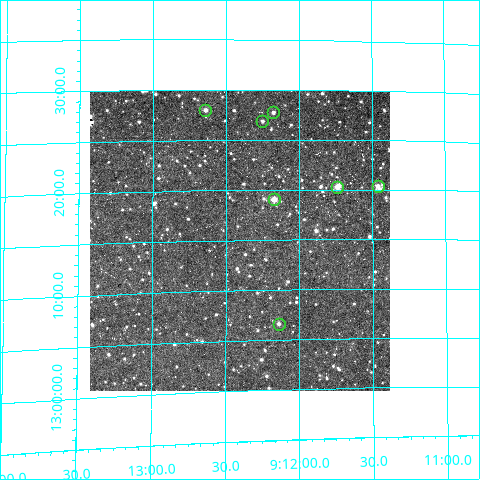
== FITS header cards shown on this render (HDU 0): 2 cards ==
NAXIS1  =                  300
NAXIS2  =                  300

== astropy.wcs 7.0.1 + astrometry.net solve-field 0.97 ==
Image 300 x 300 px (HDU 0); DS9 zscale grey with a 90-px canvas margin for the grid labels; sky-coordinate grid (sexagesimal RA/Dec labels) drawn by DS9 from the SOLVED WCS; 7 Tycho-2 reference stars matched to detected sources circled (green)
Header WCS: RA---TAN/DEC--TAN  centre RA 09:12:24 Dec +13:15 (138.10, +13.25 deg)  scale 6 arcsec/px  FOV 30.0' x 30.0'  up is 0 deg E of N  parity normal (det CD < 0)
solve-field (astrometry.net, Tycho-2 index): VERIFIED the header's WCS against the Tycho-2 star catalogue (verified at 2 index scales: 4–7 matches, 0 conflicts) and refined it, rather than solving blind
Solved WCS: RA---TAN-SIP/DEC--TAN-SIP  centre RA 09:12:24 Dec +13:15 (138.10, +13.25 deg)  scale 5.95 arcsec/px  FOV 29.8' x 29.9'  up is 0 deg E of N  parity normal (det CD < 0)
The solver's refit moves the header's centre by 2.2 arcsec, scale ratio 0.9923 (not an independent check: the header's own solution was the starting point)
Tycho-2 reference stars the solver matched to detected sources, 7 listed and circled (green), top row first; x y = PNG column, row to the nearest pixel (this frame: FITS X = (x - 90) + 1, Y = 300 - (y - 91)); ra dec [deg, ICRS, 3 dp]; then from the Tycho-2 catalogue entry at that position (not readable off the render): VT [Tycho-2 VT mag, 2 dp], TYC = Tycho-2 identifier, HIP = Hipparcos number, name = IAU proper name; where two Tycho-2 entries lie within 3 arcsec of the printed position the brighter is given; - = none
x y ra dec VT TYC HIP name
205 110 138.160 +13.466 11.43 825-1032-1 - -
273 112 138.044 +13.462 11.99 825-1090-1 - -
262 121 138.063 +13.448 12.31 825-899-1 - -
378 186 137.866 +13.339 12.28 818-388-1 - -
337 187 137.935 +13.338 10.38 825-972-1 - -
274 199 138.043 +13.317 10.74 825-664-1 - -
279 324 138.035 +13.110 11.95 825-493-1 - -